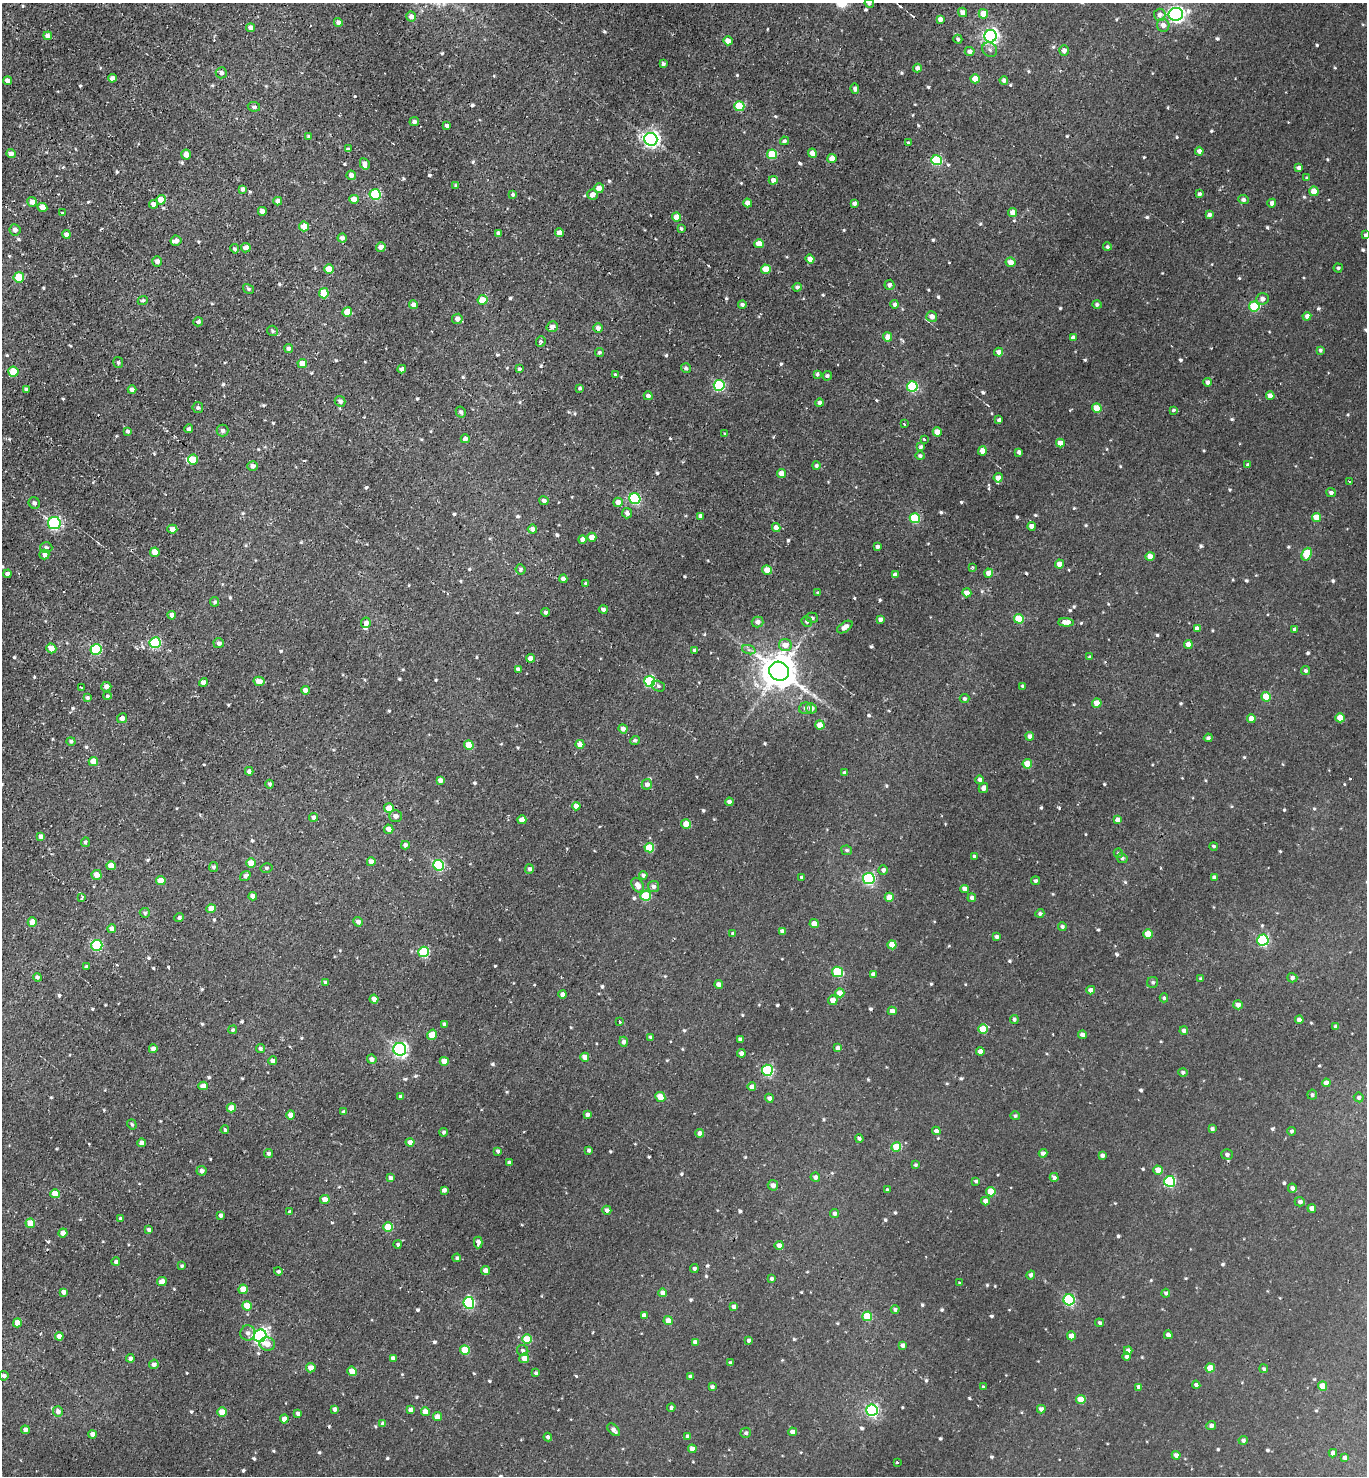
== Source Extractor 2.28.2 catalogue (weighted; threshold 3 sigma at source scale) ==
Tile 11 of 4 x 4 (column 3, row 3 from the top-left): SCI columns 3114-4478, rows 1522-2995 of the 5989 x 5982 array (HDU 1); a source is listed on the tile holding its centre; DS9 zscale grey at full resolution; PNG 1369 x 1478 px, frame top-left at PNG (2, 3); each listed source drawn as its Kron ellipse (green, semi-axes under 4 px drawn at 4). Shown black and unused: <1% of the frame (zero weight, under 2 of 3 exposures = <1% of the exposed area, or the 3 px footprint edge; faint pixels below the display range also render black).
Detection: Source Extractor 2.28.2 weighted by HDU 2 'WHT'; one run over the whole footprint, this tile lists its part. Background 0.00556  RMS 0.0037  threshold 0.0165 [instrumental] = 3 sigma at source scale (4.5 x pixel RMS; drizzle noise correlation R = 1.50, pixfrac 1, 0.05/0.05 arcsec/px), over >= 5 px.
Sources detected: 803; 5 cosmic-ray / hot-pixel residue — neither listed nor drawn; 4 inside a brighter listed object's ellipse — not listed separately; of the other 794, all 500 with FLUX_AUTO >= 0.651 (the completeness limit of this list) listed and drawn (294 fainter detections not listed), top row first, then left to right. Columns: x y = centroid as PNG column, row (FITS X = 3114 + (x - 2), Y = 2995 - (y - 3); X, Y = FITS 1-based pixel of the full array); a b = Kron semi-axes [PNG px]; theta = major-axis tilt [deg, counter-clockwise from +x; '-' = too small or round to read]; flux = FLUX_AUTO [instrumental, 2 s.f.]
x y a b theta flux
869 3 5 4 - 0.68
963 12 5 4 - 2.6
983 14 5 4 - 7.5
1176 14 7 6 - 120
1160 15 6 5 - 1.6
411 16 5 5 - 2.1
940 19 4 4 - 2
338 22 4 4 - 1.7
1163 25 6 6 - 2.1
250 28 4 4 - 1.6
48 36 4 4 - 2.5
990 36 6 6 - 110
958 39 4 4 - 0.66
728 41 4 4 - 3.2
990 50 8 7 - 1.2
1064 50 5 4 - 2
970 51 5 4 - 1.5
663 64 4 3 - 0.94
917 68 4 4 - 1.6
221 73 5 5 - 1.3
112 78 4 4 - 2.1
975 79 4 4 - 6.7
1004 80 4 4 - 1.3
8 81 4 4 - 2.5
855 89 5 4 - 0.96
739 106 5 5 - 17
254 107 6 5 - 0.86
414 122 5 4 - 1.1
447 126 4 4 - 1.3
309 136 4 4 - 0.71
651 139 6 6 - 140
784 141 4 4 - 0.78
908 143 4 3 - 0.79
348 149 3 3 - 1
1199 151 4 4 - 1.6
812 153 4 4 - 3.4
11 154 5 4 - 2
186 154 5 5 - 3
772 154 5 5 - 15
832 159 4 4 - 4.4
936 160 5 5 - 32
365 164 6 4 -60 1.5
1299 168 4 4 - 1.9
351 175 5 4 - 1.8
1307 178 4 4 - 0.65
773 180 4 4 - 2
456 186 3 3 - 0.77
599 188 5 5 - 2.3
242 189 4 3 - 1.2
1314 191 4 4 - 5.1
375 194 5 5 - 32
513 194 4 4 - 0.83
593 194 5 5 - 2.3
1199 194 4 3 - 1
354 199 4 4 - 3.6
161 200 4 4 - 6.2
1243 200 5 4 - 1.1
278 201 4 4 - 2.5
32 202 5 5 - 2.3
748 203 4 4 - 3
854 203 4 4 - 1.3
1272 203 4 4 - 1.8
153 204 4 4 - 2.8
42 207 5 4 - 2.6
262 211 4 4 - 2.2
1013 212 4 4 - 3.2
62 213 3 3 - 0.87
1209 215 4 3 - 1
676 217 4 4 - 4.5
304 226 5 5 - 4.2
681 229 3 3 - 0.66
15 230 6 5 - 1.6
498 233 4 3 - 1.2
560 233 4 4 - 3.4
66 234 4 4 - 1.4
1365 235 4 3 - 0.79
342 238 4 4 - 1.3
176 241 5 5 - 1.6
759 244 4 4 - 4.5
381 247 5 4 - 2.1
1107 247 4 4 - 0.79
246 248 5 4 - 2.1
235 249 4 4 - 0.67
810 259 4 4 - 2.3
157 261 5 4 - 1.7
1011 262 5 5 - 2.4
1338 268 4 4 - 0.67
329 269 5 5 - 6.5
766 269 5 4 - 7.7
19 277 5 5 - 13
889 285 5 5 - 1.3
797 287 4 4 - 0.99
249 289 6 4 -31 0.66
324 293 5 4 - 9.7
1262 299 6 5 - 1.7
143 300 5 4 - 0.76
483 300 5 5 - 8.9
742 304 4 4 - 0.96
895 304 4 4 - 1.2
414 305 4 4 - 2.2
1097 305 4 4 - 0.97
1254 306 5 5 - 18
347 312 5 5 - 8
932 316 5 5 - 2.6
1307 316 4 4 - 1.7
457 319 5 5 - 1.9
198 322 5 4 - 1.1
552 327 6 5 - 1.7
598 328 5 4 - 1.5
272 331 6 5 - 0.8
888 337 4 4 - 4.4
1073 338 4 4 - 2
541 341 5 4 - 0.9
289 348 4 4 - 1.2
1320 350 4 4 - 0.74
599 352 4 4 - 0.83
999 352 4 4 - 2.1
118 363 5 5 - 0.69
302 364 5 4 - 4
686 368 5 5 - 0.89
402 369 4 4 - 1.6
519 369 4 4 - 0.79
13 372 5 5 - 9.9
817 374 4 4 - 0.75
615 375 4 3 - 0.95
827 376 5 4 - 0.91
1208 382 4 4 - 1.9
719 385 5 5 - 31
912 387 5 5 - 25
580 388 4 3 - 0.7
26 389 4 3 - 0.67
132 390 4 4 - 1.7
648 396 4 4 - 1.5
1270 396 4 4 - 2.3
340 401 5 5 - 1.3
819 403 4 4 - 1.2
198 408 5 5 - 0.91
1097 408 5 4 - 7.9
1173 410 3 3 - 0.65
461 412 6 5 - 1
999 420 4 3 - 1
904 424 3 2 - 0.75
189 429 4 4 - 1.1
128 431 4 4 - 0.73
223 431 6 6 - 1.3
937 432 4 4 - 4.1
725 434 4 3 - 0.69
465 439 4 4 - 1.4
924 439 3 3 - 4.2
1060 443 4 4 - 2.8
921 447 4 4 - 0.88
982 451 4 4 - 3.8
1019 452 4 4 - 1.4
920 456 5 4 - 0.94
193 460 5 5 - 7.7
1248 465 4 3 - 0.84
253 466 5 5 - 1.6
816 466 4 4 - 0.8
782 473 4 4 - 3.5
998 478 4 4 - 3.1
1350 482 4 3 - 1.3
1331 493 5 4 - 1.1
635 499 5 5 - 34
544 501 4 4 - 1.3
618 502 5 4 - 2.8
34 503 6 5 - 1.1
627 513 5 5 - 1.4
700 516 4 4 - 1.3
1316 517 4 4 - 6.3
915 518 5 5 - 22
54 523 6 6 - 49
1032 526 4 4 - 2.3
776 528 4 4 - 2.7
172 529 5 4 - 2.2
532 529 4 4 - 1.8
592 537 4 4 - 4.2
582 539 4 4 - 1.6
877 547 4 4 - 0.98
46 548 6 5 - 1.1
155 552 5 4 - 4.7
44 554 5 5 - 1.8
1307 554 6 5 - 10
1150 557 4 4 - 3.3
1059 564 4 4 - 3.6
972 567 3 3 - 0.79
521 569 5 5 - 0.95
767 570 5 4 - 5.8
989 573 4 4 - 3.5
7 574 4 4 - 1.6
895 575 4 4 - 1.6
563 579 4 4 - 1.5
586 583 4 4 - 0.91
818 593 3 3 - 0.72
967 593 4 4 - 2.9
215 602 5 4 - 0.79
603 609 4 4 - 1.1
545 612 4 4 - 0.88
172 615 4 4 - 1.7
812 618 6 5 - 0.86
880 619 4 4 - 1.4
1019 619 5 4 - 10
807 621 5 5 - 1.1
757 622 6 5 - 1.8
1066 622 8 4 -3 3.9
366 623 5 4 - 1.9
845 627 9 4 34 2.2
1197 629 4 4 - 2
1294 629 4 3 - 0.72
155 643 5 5 - 32
219 643 5 5 - 1.3
1188 644 4 4 - 2.7
785 645 6 6 - 3.6
51 648 5 4 - 2.8
96 649 5 5 - 30
694 650 4 4 - 0.76
749 650 7 4 -18 0.78
1090 657 3 3 - 0.7
530 658 4 4 - 2.3
518 669 4 4 - 1.3
779 671 10 9 - 980
1305 671 4 4 - 0.86
259 681 5 4 - 2.4
650 681 5 5 - 31
203 682 4 4 - 2.5
658 686 7 5 -16 0.74
1023 686 4 3 - 0.94
81 687 3 3 - 0.8
106 687 5 5 - 1.5
305 690 4 4 - 1.8
107 696 4 4 - 0.71
1266 697 5 4 - 9
87 698 4 3 - 0.81
964 699 5 4 - 0.79
1097 703 4 4 - 5.5
805 708 6 6 - 1
811 708 5 5 - 2.1
122 718 5 5 - 1.9
1251 718 4 4 - 2.4
1340 718 4 4 - 5.5
820 725 4 4 - 5.2
623 729 4 4 - 1.6
1030 736 4 4 - 1.6
1208 738 4 3 - 0.77
635 740 5 4 - 0.7
71 741 4 4 - 0.83
580 744 4 4 - 3.3
469 745 5 4 - 6.8
93 761 4 4 - 4.9
1027 764 5 4 - 8
249 771 4 4 - 1.3
844 773 4 3 - 0.95
440 780 4 4 - 1.7
980 780 4 4 - 1.4
270 784 4 4 - 0.75
647 784 5 5 - 1.6
983 788 5 4 - 1.9
729 802 4 3 - 1.7
576 806 4 4 - 2.3
389 808 5 4 - 6.1
395 816 6 6 - 1.9
313 817 4 4 - 1.2
522 820 4 4 - 2.8
1118 820 4 4 - 1.9
686 824 5 4 - 6.4
389 829 5 4 - 3.1
41 836 4 4 - 1.7
85 842 5 4 - 0.73
405 845 4 4 - 1.3
1214 846 4 4 - 0.66
649 848 5 5 - 13
847 850 5 4 - 0.75
1118 853 5 4 - 0.69
974 856 4 3 - 0.68
1122 858 5 5 - 0.88
371 862 4 4 - 2.7
251 863 5 4 - 5.2
439 865 5 5 - 31
111 866 5 4 - 5.9
214 867 5 4 - 0.84
266 868 6 4 14 0.66
529 869 5 4 - 0.99
883 870 5 4 - 1.1
97 875 5 5 - 3.2
643 875 4 4 - 1.2
245 876 5 4 - 1.2
802 877 4 4 - 0.87
1214 877 4 4 - 1.5
869 878 5 5 - 54
161 881 5 4 - 5.9
1035 881 4 4 - 0.86
638 885 8 5 -57 2.4
653 887 5 5 - 1
964 889 4 4 - 2
253 896 4 4 - 1.9
646 896 5 5 - 17
889 897 4 4 - 5.4
82 898 4 3 - 2.2
972 898 4 4 - 1.3
211 909 5 4 - 4.9
145 913 5 5 - 0.83
1040 913 4 4 - 0.85
179 917 5 4 - 0.98
32 922 4 4 - 4.2
358 922 5 4 - 1.3
814 924 4 4 - 3.7
1062 926 4 4 - 0.92
112 929 4 4 - 1.6
782 931 4 4 - 1.2
733 933 4 3 - 0.79
1148 934 4 4 - 8.3
996 937 3 3 - 1.3
1263 940 5 5 - 41
97 945 5 5 - 33
892 945 4 4 - 7.7
424 952 5 5 - 27
86 966 4 3 - 0.77
837 972 6 5 - 17
873 974 4 4 - 1.6
37 977 4 4 - 0.89
1292 978 5 4 - 1
1201 979 4 4 - 0.83
325 982 4 3 - 0.92
1153 982 6 5 - 0.75
719 984 4 4 - 2.1
1091 990 4 4 - 2.4
840 993 4 4 - 5.1
563 994 4 4 - 2.4
1164 998 4 4 - 0.7
374 999 4 4 - 2.1
833 1000 5 4 - 3.5
1238 1005 5 4 - 2
892 1011 4 4 - 2.4
1014 1019 4 4 - 0.87
1299 1020 4 4 - 2.5
620 1021 3 3 - 1.2
444 1024 4 4 - 0.66
1336 1026 4 4 - 1.1
983 1029 5 4 - 12
233 1030 4 4 - 0.79
1184 1031 4 4 - 1.4
432 1035 5 4 - 6.3
1082 1035 4 4 - 1.5
651 1037 4 3 - 1.1
740 1039 4 4 - 1.2
623 1042 5 4 - 1.2
838 1048 4 4 - 1.3
153 1049 4 4 - 1.9
260 1049 4 4 - 0.89
400 1049 6 6 - 90
980 1052 4 4 - 3.1
741 1053 4 4 - 2
585 1057 4 4 - 3.3
372 1059 5 4 - 1.6
273 1061 4 4 - 1.5
444 1061 4 4 - 4.1
767 1070 5 5 - 43
1183 1072 4 4 - 0.86
1326 1083 4 4 - 2.5
203 1086 4 4 - 3.3
752 1087 4 4 - 2.4
1312 1095 5 5 - 0.84
401 1097 4 4 - 1.8
660 1097 5 4 - 7
1359 1097 5 4 - 1
769 1098 4 4 - 1.2
231 1108 5 4 - 4.8
344 1112 4 3 - 0.66
291 1115 4 4 - 3.4
587 1115 4 4 - 1.5
1015 1116 4 4 - 0.7
132 1124 5 4 - 0.65
1212 1129 4 4 - 0.98
225 1130 4 3 - 0.76
936 1131 4 4 - 1.4
1291 1131 4 4 - 0.73
444 1132 4 4 - 0.81
700 1133 4 4 - 2
859 1138 4 4 - 0.87
410 1142 4 4 - 1.9
142 1143 4 4 - 2.7
896 1147 5 4 - 12
589 1150 4 3 - 0.9
498 1151 4 4 - 0.95
269 1153 4 4 - 1.1
1043 1153 4 4 - 1.6
1227 1154 5 5 - 1.3
1102 1155 4 4 - 1.3
509 1162 3 3 - 0.96
915 1165 4 4 - 0.66
1158 1170 5 4 - 3.6
201 1171 5 5 - 1.3
815 1177 5 4 - 1.3
1054 1177 4 4 - 1.1
391 1178 4 4 - 1.5
976 1181 4 4 - 0.73
1170 1181 5 5 - 31
773 1185 5 5 - 1.8
1292 1188 5 4 - 1.3
444 1190 4 4 - 1.3
887 1190 4 3 - 0.92
991 1192 5 4 - 8.9
55 1194 4 4 - 5.6
325 1199 5 4 - 2.6
985 1201 4 4 - 2.2
1300 1202 5 4 - 1.1
1312 1208 4 4 - 2.4
607 1210 4 4 - 1.5
290 1212 4 3 - 1.1
835 1214 4 4 - 1.1
220 1215 4 3 - 1.1
120 1219 4 3 - 0.76
30 1223 5 4 - 6.5
388 1227 5 4 - 10
149 1230 4 3 - 0.91
63 1233 4 4 - 3.4
478 1242 6 3 87 2.7
398 1244 4 4 - 0.72
779 1245 4 4 - 1.6
457 1258 4 4 - 0.78
116 1262 4 4 - 0.89
182 1266 3 3 - 0.75
694 1268 4 4 - 0.86
486 1270 4 4 - 2.8
278 1271 4 4 - 0.67
1031 1275 4 4 - 1.1
772 1279 4 3 - 0.8
162 1282 5 4 - 4
960 1283 4 3 - 2.4
243 1289 4 4 - 5.6
63 1292 4 4 - 1.6
663 1293 4 4 - 2.8
1166 1293 4 4 - 0.8
1069 1300 5 5 - 41
469 1303 6 5 - 40
247 1306 4 4 - 7.1
734 1307 4 4 - 1.7
895 1310 4 4 - 0.8
644 1315 4 4 - 1.7
867 1316 5 4 - 12
668 1321 4 4 - 3.7
17 1323 4 4 - 5.2
1100 1323 4 4 - 0.79
248 1333 7 7 - 1.6
1168 1335 4 4 - 1.6
59 1336 4 4 - 2.5
260 1336 6 6 - 96
1071 1336 4 4 - 3.6
527 1339 5 4 - 11
748 1340 4 3 - 0.82
695 1342 4 4 - 1.6
267 1344 8 6 -15 2.9
903 1345 4 4 - 1.5
465 1350 5 4 - 11
1128 1350 4 4 - 2
523 1351 6 5 - 0.95
1127 1357 4 4 - 1.4
130 1358 4 4 - 1.3
393 1358 4 4 - 2.1
524 1358 5 4 - 3.4
730 1363 4 4 - 0.89
154 1364 5 4 - 1.5
311 1368 5 4 - 2.7
1210 1368 4 4 - 7.5
1264 1369 4 4 - 0.71
352 1371 5 4 - 5.3
536 1373 4 4 - 0.82
4 1376 5 5 - 1.1
690 1376 4 3 - 0.99
1196 1385 4 4 - 1
1323 1386 4 4 - 5.4
712 1387 4 3 - 0.81
983 1387 4 3 - 1
1139 1387 4 4 - 1.5
1081 1399 5 4 - 6.5
671 1408 4 4 - 0.97
335 1409 4 3 - 1.4
1041 1409 4 4 - 1.6
410 1410 4 4 - 1.7
872 1410 6 6 - 63
58 1411 5 5 - 1.7
222 1412 4 4 - 6.7
425 1412 4 4 - 3.2
298 1414 4 3 - 1.2
437 1417 4 4 - 2.6
284 1419 4 4 - 3.8
383 1424 4 4 - 1.6
1211 1425 5 4 - 1.2
25 1430 4 4 - 2
614 1430 7 4 -47 1.5
792 1432 4 4 - 2
746 1433 5 5 - 0.86
92 1434 4 4 - 1.9
688 1436 4 4 - 1.8
548 1437 4 4 - 1
1243 1440 4 4 - 1
692 1449 4 4 - 2.5
1333 1453 4 4 - 2.2
1176 1455 4 4 - 1.5
1345 1458 4 3 - 1.2
897 1462 3 3 - 0.68
Isophote crosses this tile's border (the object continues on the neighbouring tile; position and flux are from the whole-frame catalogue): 3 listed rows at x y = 869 3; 1365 235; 7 574